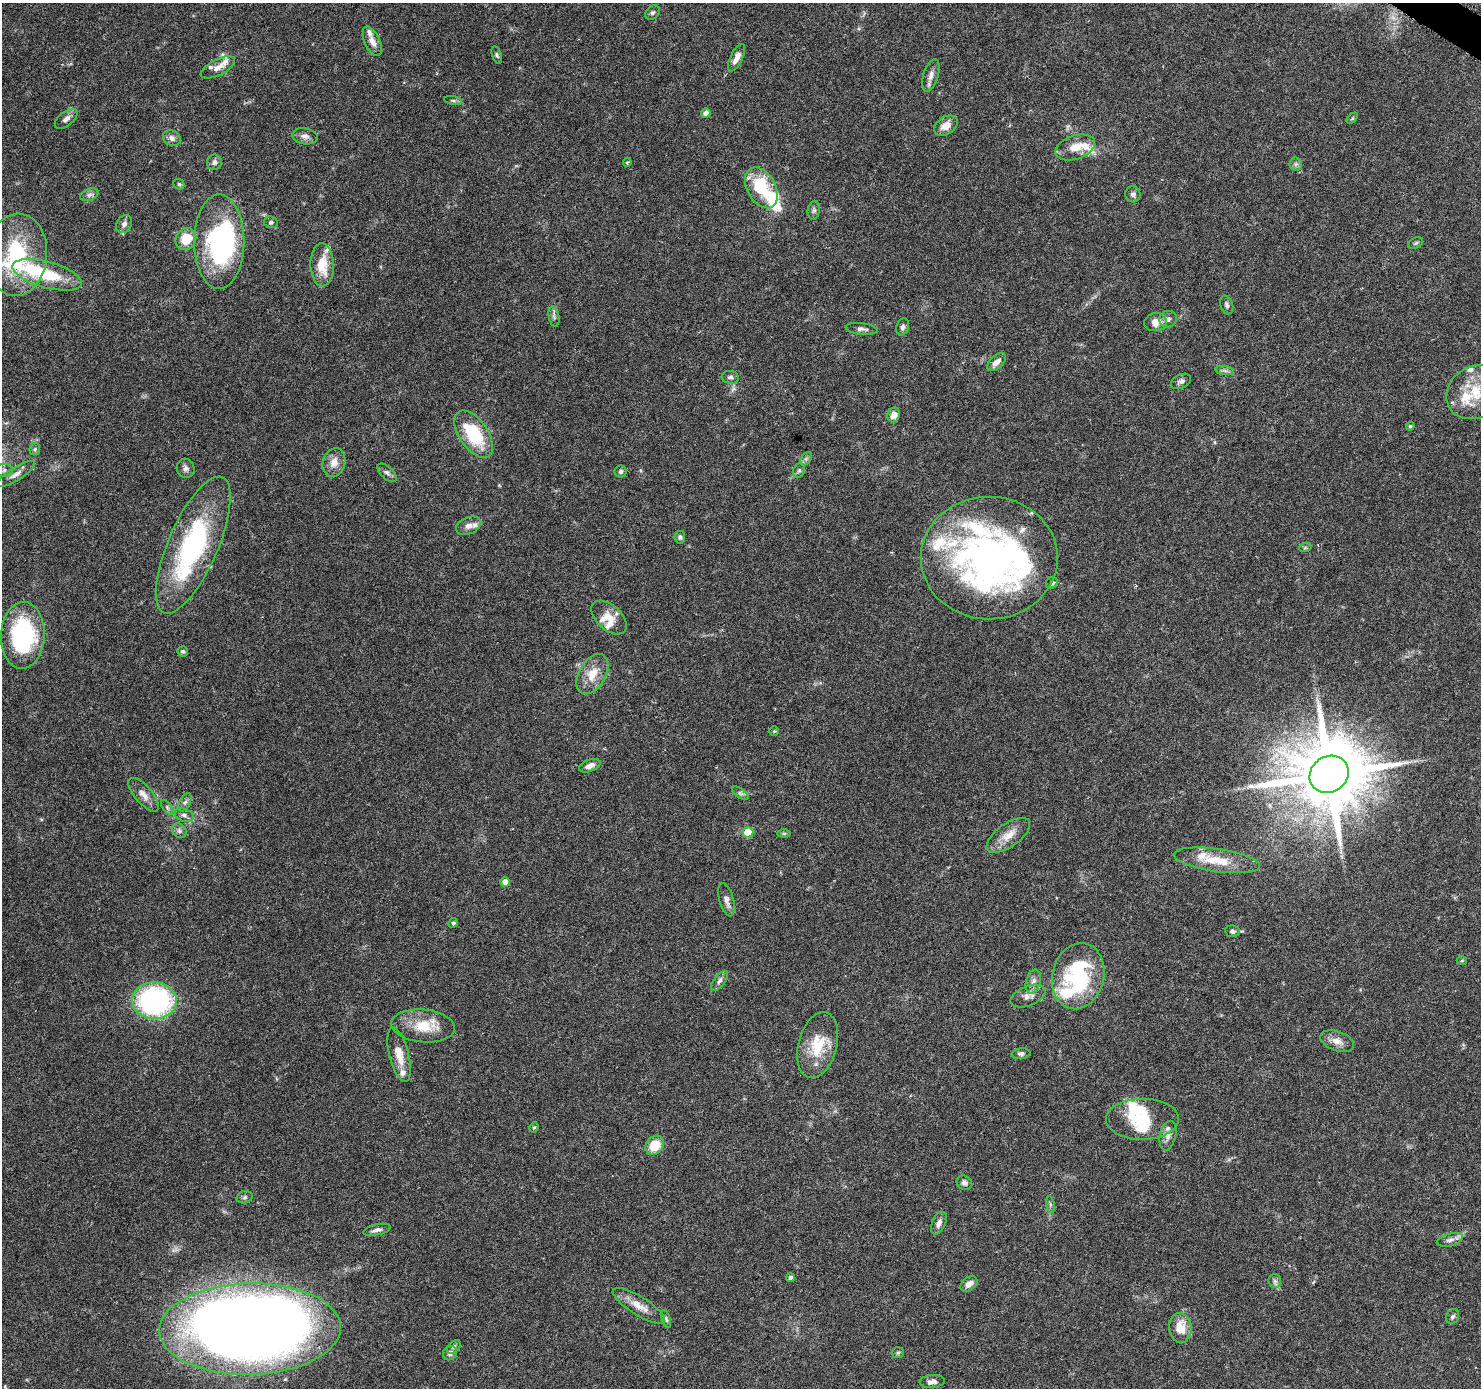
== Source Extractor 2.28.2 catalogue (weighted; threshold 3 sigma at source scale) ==
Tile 10 of 4 x 4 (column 2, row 3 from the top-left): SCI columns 1490-2968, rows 1644-3029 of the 5937 x 5999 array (HDU 1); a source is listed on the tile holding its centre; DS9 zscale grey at full resolution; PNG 1483 x 1390 px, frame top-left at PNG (2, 3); each listed source drawn as its Kron ellipse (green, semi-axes under 4 px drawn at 4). Shown black and unused: <1% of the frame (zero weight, under 3 of 6 exposures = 1% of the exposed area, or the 3 px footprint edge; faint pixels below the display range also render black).
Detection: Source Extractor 2.28.2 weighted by HDU 2 'WHT'; one run over the whole footprint, this tile lists its part. Background 0.0521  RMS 0.0025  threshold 0.0103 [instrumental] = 3 sigma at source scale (4.09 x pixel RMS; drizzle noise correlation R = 1.36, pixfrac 0.8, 0.0396/0.0396 arcsec/px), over >= 5 px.
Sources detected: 144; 9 inside a brighter object's white glare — neither listed nor drawn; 22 inside a brighter listed object's ellipse — not listed separately; the other 113 listed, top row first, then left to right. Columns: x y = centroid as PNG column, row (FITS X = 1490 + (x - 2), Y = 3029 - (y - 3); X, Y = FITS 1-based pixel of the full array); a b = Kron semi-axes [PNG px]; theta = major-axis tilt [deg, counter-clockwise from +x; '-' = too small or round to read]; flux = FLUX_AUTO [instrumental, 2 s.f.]
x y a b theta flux
652 13 8 6 44 0.6
372 41 16 7 -65 1.9
497 55 9 4 -72 0.49
737 58 15 6 64 1.8
218 67 19 8 27 1.9
931 75 17 7 72 1.6
453 100 9 4 -11 0.47
706 113 5 4 - 1.6
1352 118 7 4 45 0.31
66 119 13 7 39 1.1
946 126 13 8 34 2.4
305 136 13 8 -8 1.3
172 138 9 7 -30 1.2
1075 147 20 12 18 3.5
214 162 7 7 - 0.87
627 162 5 4 - 0.32
1296 164 6 6 - 0.59
179 184 6 5 - 0.37
761 188 22 14 -61 12
1133 194 8 7 - 0.81
89 195 9 6 18 0.77
814 210 9 6 80 0.66
271 222 7 5 -11 0.5
124 224 10 7 59 1.1
186 239 11 10 - 5.7
219 242 47 25 90 33
1416 243 8 5 27 0.44
17 255 41 30 85 25
322 265 21 11 -88 6.1
47 275 36 13 -16 13
1227 305 9 6 -70 0.66
554 316 10 5 -79 0.67
1168 319 9 8 - 0.97
1156 322 11 9 8 2.4
903 327 8 6 72 0.77
862 329 16 5 -6 0.88
996 362 11 6 42 1.6
1225 370 9 4 -9 0.65
730 377 8 6 -5 0.74
1181 381 11 6 27 0.81
1476 392 31 25 31 10
894 415 7 6 - 1.7
1410 426 4 4 - 0.35
474 434 27 14 -56 14
35 449 6 5 - 0.41
806 459 7 5 55 0.55
334 462 14 11 71 2.4
186 468 9 9 - 0.94
4 470 8 6 1 0.76
620 471 6 6 - 0.53
799 471 7 5 68 0.5
387 473 12 6 -43 0.84
16 474 22 6 31 1.6
468 526 13 8 23 1.5
680 537 6 5 - 0.5
193 545 74 25 66 40
1305 548 6 4 19 0.3
989 558 68 61 -1 92
1052 583 6 5 - 0.49
609 617 21 12 -43 3.5
23 635 33 22 88 29
183 651 5 5 - 0.49
592 674 22 13 59 4.4
774 731 5 5 - 0.29
590 766 11 6 20 1.4
1329 774 20 18 35 2800
740 793 9 4 -35 0.59
144 795 21 8 -49 2.1
185 802 10 5 62 0.74
167 807 8 4 -55 0.49
184 815 10 6 -23 0.87
179 831 8 6 -46 0.69
748 832 5 5 - 8.6
784 833 7 4 0 0.34
1008 835 25 11 35 3.5
1217 860 43 11 -8 6.7
505 882 5 4 - 1.6
726 900 17 7 -75 1.5
453 923 5 4 - 0.48
1232 931 7 5 -8 0.63
1462 961 5 3 - 0.23
1078 976 33 26 77 24
719 981 12 5 51 0.85
1033 981 12 7 74 1.4
1028 996 18 10 21 1.9
154 1001 22 18 -2 47
423 1026 32 16 -6 7
1337 1041 18 9 -20 2
818 1045 34 19 75 8.3
1021 1054 9 5 5 0.63
399 1055 28 9 -76 3.4
1142 1119 36 20 1 8.9
534 1128 5 3 - 0.31
1168 1136 15 8 77 1.5
655 1145 10 8 49 5.4
964 1183 8 7 - 0.75
245 1197 8 6 17 0.55
1050 1205 8 4 -82 0.46
939 1223 12 6 66 1.4
377 1230 14 5 13 1
1450 1240 13 6 15 1.1
790 1278 4 4 - 0.63
1275 1281 7 6 - 0.65
969 1284 9 6 36 1.5
639 1306 30 9 -32 3.3
1453 1317 8 6 62 0.53
666 1319 9 4 -70 0.44
1180 1328 15 11 -84 4.4
250 1329 91 45 1 380
454 1347 8 5 45 0.53
450 1353 7 6 - 0.93
898 1353 6 5 - 0.38
932 1381 12 6 5 1.1
Isophote crosses this tile's border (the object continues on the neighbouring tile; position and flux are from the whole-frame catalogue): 2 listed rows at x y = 17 255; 1476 392